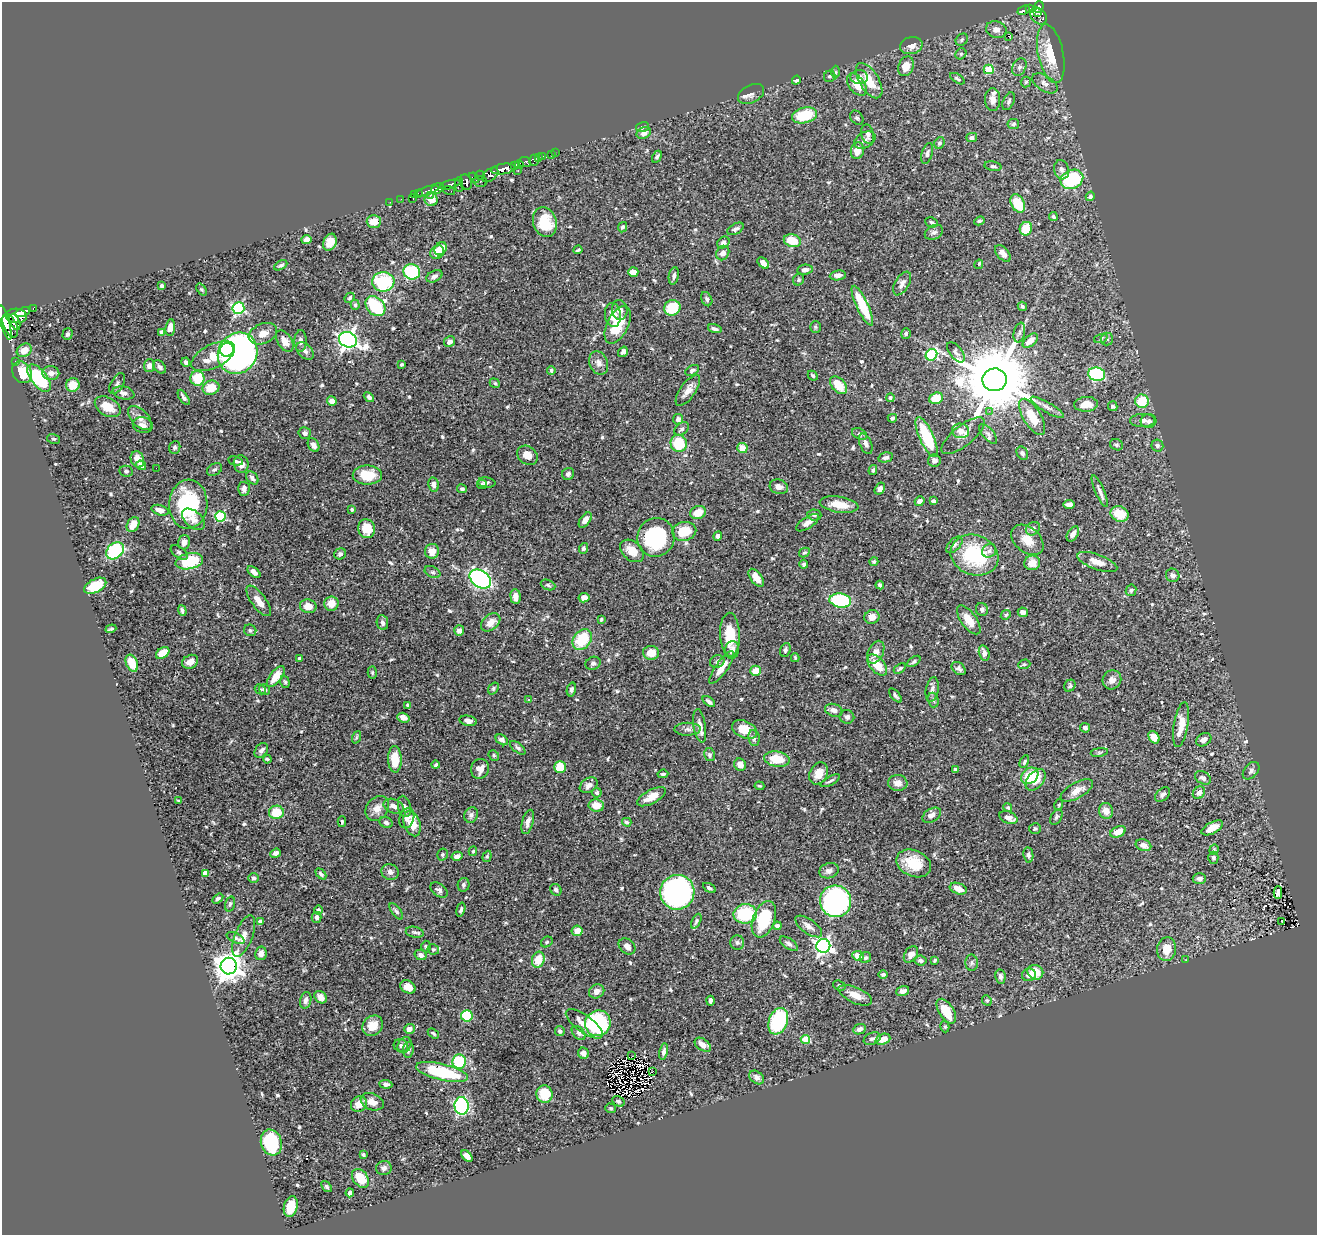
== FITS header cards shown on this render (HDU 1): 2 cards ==
NAXIS1  =                 1315
NAXIS2  =                 1233

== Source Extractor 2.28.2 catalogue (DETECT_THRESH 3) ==
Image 1315 x 1233 px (HDU 1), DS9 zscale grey, 1 PNG px = 1 image px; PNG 1319 x 1237 px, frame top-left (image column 1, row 1233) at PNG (2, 2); each listed source drawn as its Kron ellipse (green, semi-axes under 4 px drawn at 4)
Background 0.771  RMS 0.027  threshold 0.0812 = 3 sigma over >= 5 px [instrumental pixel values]
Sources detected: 616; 2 with non-positive FLUX_AUTO (blend fragments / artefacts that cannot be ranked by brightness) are neither listed nor drawn; of the other 614, the 500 brightest by FLUX_AUTO listed and drawn (114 fainter detections omitted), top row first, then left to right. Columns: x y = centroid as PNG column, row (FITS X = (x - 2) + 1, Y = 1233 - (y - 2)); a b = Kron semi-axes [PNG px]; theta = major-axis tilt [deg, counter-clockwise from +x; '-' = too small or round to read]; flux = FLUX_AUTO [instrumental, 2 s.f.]
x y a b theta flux
1039 7 6 5 - 260
1029 9 4 3 - 91
1024 10 6 3 24 64
1037 12 4 3 - 140
1039 16 9 7 -45 160
996 30 10 8 -20 13
1009 36 3 2 - 11
962 40 7 5 49 3.8
911 46 11 8 13 13
961 54 6 5 - 2.9
1051 54 30 12 -78 56
906 66 10 7 69 23
1019 67 9 6 61 6.2
989 69 5 5 - 64
836 72 6 4 -89 3.1
830 76 6 5 - 3.5
859 77 9 7 0 12
957 79 8 3 -33 3.1
796 80 4 4 - 4.2
869 81 20 9 -58 38
1026 82 5 5 - 3
1045 83 14 7 -33 11
857 85 13 7 -53 26
751 94 14 9 27 8.8
993 99 11 7 -90 13
1009 101 9 5 65 4.9
804 115 13 7 14 72
857 118 8 6 -52 3.8
1013 124 6 5 - 4.1
642 127 6 5 - 3.3
644 133 7 5 26 11
868 134 10 6 -76 6.2
972 138 5 4 - 6.3
865 140 11 7 30 8
939 143 6 5 - 3.8
857 150 8 6 78 19
555 152 2 2 - 5
927 153 10 5 72 5.8
551 154 2 2 - 5.7
538 157 3 2 - 10
542 157 4 3 - 77
657 157 6 4 62 4.1
534 160 6 4 -90 140
525 162 6 5 - 320
515 165 4 3 - 180
519 165 4 3 - 69
993 166 9 4 -10 4
503 169 12 5 8 1300
1061 170 10 7 -76 7.7
518 171 3 2 - 11
480 175 4 3 - 19
490 175 9 5 40 330
474 178 6 2 -42 58
1072 179 11 9 25 140
466 182 8 6 -69 370
480 182 7 5 -15 100
459 184 7 3 89 110
450 185 11 4 16 870
438 189 6 5 - 520
449 190 6 2 -18 18
427 191 11 3 19 90
418 193 3 2 - 20
414 195 4 2 - 6.3
430 195 3 2 - 3.6
1090 196 5 4 - 4.5
401 199 2 2 - 5.2
413 199 3 2 - 35
431 199 7 6 - 13
390 202 2 2 - 4.1
1018 203 10 6 -61 52
1053 217 4 3 - 3.2
979 221 5 4 - 3.1
374 222 7 6 - 20
545 222 15 12 -72 63
932 222 6 5 - 3.3
623 227 5 4 - 4.1
736 229 9 5 28 4.9
1026 229 7 6 - 40
934 232 10 6 26 5.1
306 240 5 4 - 12
792 241 8 6 -14 39
330 242 9 6 67 20
723 243 7 5 38 6.5
441 249 7 5 53 23
578 250 4 3 - 2.6
437 252 7 6 - 25
723 253 7 6 - 9.6
1003 253 10 5 -49 14
763 263 7 4 -41 14
979 264 5 3 - 3.1
281 265 7 4 27 3.7
805 270 7 5 8 7.5
412 272 8 7 - 150
633 272 5 4 - 13
838 275 8 5 8 9.7
434 276 8 5 26 5.6
674 276 9 5 79 5.6
798 280 6 5 - 3.3
383 282 11 10 - 120
902 283 13 7 60 9.9
162 286 4 3 - 4.2
202 290 7 4 -52 2.8
350 298 5 4 - 2.9
707 299 7 5 -66 4.5
355 305 5 4 - 2.9
375 306 11 8 -45 120
862 306 22 6 -65 69
1022 306 5 4 - 3.1
33 308 3 3 - 54
238 308 6 6 - 260
672 308 8 7 - 75
620 310 10 7 -80 9.7
23 312 8 4 22 800
613 315 12 8 -85 17
16 316 11 7 -4 1500
5 322 18 5 -74 1400
15 322 8 4 -68 640
10 325 13 6 -66 610
618 325 20 10 64 55
815 327 6 5 - 2.9
170 328 8 5 82 18
715 329 7 3 -15 5.5
161 332 4 4 - 5.1
906 333 5 4 - 3.5
1019 333 10 5 77 6
67 334 6 5 - 4.3
263 334 15 10 23 18
1101 338 7 4 18 3.1
1107 339 6 6 - 4.7
348 340 9 7 -19 960
285 341 12 7 -58 15
301 341 11 6 88 8.3
1030 341 9 5 42 18
450 342 6 5 - 8.5
24 350 8 6 30 20
227 350 7 6 - 92
305 351 10 7 -45 7.3
623 352 5 4 - 4.9
956 352 12 6 -52 5.2
238 353 21 19 56 1100
931 355 6 5 - 150
213 356 24 11 27 40
15 361 2 2 - 6.6
186 362 4 4 - 4.5
599 363 12 9 -67 11
402 364 3 3 - 2.6
149 366 6 5 - 8.1
160 367 8 5 -48 6.3
551 370 4 3 - 3
692 370 7 5 28 4.8
22 372 12 9 -53 41
51 373 8 7 - 10
1097 374 8 6 -11 170
813 376 5 4 - 3.3
39 378 16 8 -52 140
197 378 7 7 - 48
995 380 12 11 - 23000
495 383 5 4 - 2.7
117 384 11 6 59 5.3
73 385 7 6 - 28
839 385 10 6 -47 37
211 388 8 7 - 36
688 391 18 7 55 18
123 393 11 6 -12 8
184 397 9 4 -56 5.5
369 397 6 4 -43 5.3
890 398 4 4 - 3.5
936 398 7 5 18 37
332 401 4 4 - 13
1142 401 7 6 - 58
1086 404 12 7 5 20
1113 406 5 4 - 4.5
108 407 14 9 -30 32
1047 407 19 5 -31 8.7
989 411 4 4 - 3.4
1032 417 20 9 -59 40
140 418 14 8 -46 13
892 418 5 4 - 3.1
678 419 5 5 - 6.4
1143 421 12 6 0 10
1148 421 8 7 - 6.6
143 425 10 8 -14 9.8
682 429 8 5 38 4.7
961 431 8 7 - 17
305 433 6 5 - 7
859 434 8 5 -27 4.6
988 434 12 5 -48 7.3
963 436 26 10 39 18
927 437 21 7 -66 110
54 439 7 4 -15 3.3
679 443 8 8 - 67
866 444 11 6 -69 9.3
314 445 7 5 -60 8.9
1116 445 7 5 -25 3.8
1157 445 6 6 - 4.7
175 447 6 5 - 3.8
742 448 5 5 - 24
1022 453 7 5 -60 5.2
527 455 11 8 -35 18
886 457 7 5 13 5.9
137 459 8 6 -71 18
235 461 7 4 -11 2.9
934 461 6 6 - 6.3
241 464 9 7 -78 12
141 465 5 4 - 11
156 468 2 2 - 9.6
214 470 8 5 29 4.9
873 470 5 3 - 3.7
126 471 7 5 -12 3.8
568 474 6 5 - 4.6
367 475 14 9 1 49
252 478 7 5 -50 6
486 482 9 5 -7 5.8
482 484 5 4 - 3.5
433 485 7 5 -80 7.7
779 487 9 7 -17 11
244 489 7 6 - 8.6
462 489 5 4 - 4.2
880 489 6 4 57 5.5
1100 491 17 4 -67 8.2
920 501 5 4 - 11
933 501 4 4 - 5.3
188 504 24 19 87 180
1069 504 5 4 - 8.6
839 505 19 8 -9 30
352 509 4 4 - 2.6
160 510 9 5 -15 13
698 512 8 6 22 28
1119 514 9 7 -24 37
814 515 7 5 -4 3.7
220 517 5 5 - 150
193 519 13 8 -40 12
585 520 9 5 54 11
807 523 13 5 33 9.4
133 525 8 6 61 24
366 529 9 8 - 32
1033 529 7 6 - 6.9
684 531 12 9 12 40
1073 534 8 5 57 11
718 536 5 4 - 4.5
656 537 19 18 - 180
1027 540 18 12 -40 29
184 542 7 6 - 9.8
954 545 10 5 46 5.6
583 548 5 4 - 5.1
115 551 10 7 44 170
432 551 7 7 - 18
632 551 13 9 -40 25
989 551 7 6 - 6.6
804 552 6 4 30 2.8
179 553 10 5 -38 4.4
340 554 6 5 - 4.6
974 555 24 20 -20 140
189 561 14 8 12 100
874 562 4 4 - 3
1097 562 21 7 -20 20
1032 563 8 7 - 24
804 564 4 4 - 4.3
254 572 7 4 -39 8.3
433 572 8 5 -26 4
1173 575 7 6 - 6.4
756 578 10 5 -54 21
480 579 12 8 -35 480
548 585 7 5 -23 3.5
880 585 4 4 - 4.6
95 586 12 7 27 59
1131 590 6 5 - 4.8
515 596 7 5 -85 11
584 598 5 4 - 10
840 600 11 7 -8 160
259 601 18 7 -54 20
331 604 7 7 - 22
308 606 8 7 - 19
982 609 6 6 - 5.1
182 610 5 4 - 4.1
1023 612 5 4 - 7.8
1006 615 5 4 - 2.6
872 617 7 7 - 14
601 619 3 3 - 2.7
969 620 17 7 -53 23
491 622 11 7 42 17
382 623 7 5 -81 6.1
111 629 5 3 - 3.3
250 630 6 6 - 3.1
459 631 5 5 - 10
730 635 22 10 -88 45
582 640 11 8 54 71
732 650 9 7 79 8.9
785 650 7 5 68 4.2
876 652 12 7 64 16
163 653 7 5 34 31
651 653 8 7 - 25
984 653 8 5 -77 9.4
300 658 4 4 - 3.5
795 658 4 3 - 2.6
717 661 7 6 - 5.1
914 661 8 4 35 3.9
190 662 8 6 30 13
132 663 9 5 -66 33
593 663 8 6 27 5.7
1024 664 6 4 19 3
877 665 12 7 -48 37
722 667 19 6 54 20
900 668 7 4 35 3.6
959 668 8 5 -39 5.4
756 671 5 5 - 25
372 672 6 4 88 2.7
276 677 12 6 53 26
1112 680 10 9 - 11
285 682 6 4 -71 2.9
1070 686 6 5 - 3.4
493 688 6 4 53 3.1
260 689 6 4 -29 3
264 689 6 5 - 4.9
571 689 7 4 76 5.4
932 690 13 6 79 9
895 696 8 3 -49 4
528 700 3 2 - 3.4
933 700 7 5 -73 4.4
709 702 7 4 -37 6.5
408 705 4 3 - 3.2
834 710 9 6 -19 8.3
847 717 7 7 - 6.1
403 718 6 4 -18 8.8
468 721 9 5 -12 8.1
1181 725 22 7 80 31
700 726 17 6 -81 15
1085 728 5 4 - 5.2
688 729 13 6 1 7.6
745 730 13 8 -25 32
357 737 6 4 70 3
1154 737 7 5 -56 19
754 738 8 5 -80 5.8
502 740 7 4 -34 7
1204 740 8 6 32 12
518 748 9 4 -39 4.7
261 750 8 6 52 7.7
1099 752 8 4 9 3.1
494 755 6 4 -48 2.9
710 755 6 5 - 4.7
267 759 4 3 - 2.6
395 759 13 7 -89 38
777 759 13 7 -9 49
1024 762 6 4 63 3.3
436 765 4 3 - 3.1
740 765 6 5 - 12
560 767 6 6 - 48
480 769 10 9 - 13
955 769 3 3 - 2.6
1251 771 10 6 50 5.9
819 773 11 8 63 20
663 774 5 3 - 2.9
1030 776 9 7 40 44
1203 778 8 6 -29 5.8
1036 780 12 7 49 31
830 781 11 3 29 4.2
898 783 9 8 - 13
589 785 10 7 33 9.3
759 786 5 3 - 2.7
1077 790 18 8 29 17
597 793 5 4 - 4.9
1199 793 7 5 44 9.9
1163 794 8 5 42 5.6
652 797 16 7 28 25
179 801 3 3 - 2.7
596 805 8 6 -8 25
1059 805 6 4 72 2.7
394 806 10 7 -23 8.8
404 806 11 6 -77 6.2
377 808 13 10 54 17
1008 808 5 4 - 3
1106 811 8 7 - 16
276 812 7 6 - 41
471 815 8 6 66 5.6
932 815 10 6 32 11
1056 817 8 5 62 3.9
407 818 10 7 71 10
1008 818 9 6 -23 13
342 822 5 4 - 2.8
386 822 7 5 -27 4.9
528 822 12 5 75 9.7
627 822 5 3 - 4.1
412 824 13 8 -71 34
1212 828 12 5 28 26
1035 829 6 5 - 3.3
1118 832 8 5 24 21
1144 845 8 5 -19 8.4
1214 850 5 4 - 2.7
473 851 4 3 - 2.9
276 853 5 4 - 9.4
442 854 6 5 - 3.2
1028 855 8 5 -82 4.4
457 856 5 4 - 9.8
487 856 5 4 - 2.6
1213 858 6 5 - 3.9
914 863 18 13 -24 53
829 871 10 7 16 9
390 872 9 7 -25 7.8
205 873 4 4 - 21
321 874 6 4 -45 4.1
254 878 5 5 - 4
1199 879 7 5 -1 8.4
463 885 7 6 - 4.9
709 888 7 4 -30 4.6
958 889 9 5 -19 19
439 890 9 6 -35 5.6
556 890 6 5 - 4.6
677 892 17 17 - 570
1278 893 6 4 -89 2.9
218 898 6 4 32 3.7
836 901 16 15 - 440
230 904 7 4 74 3.3
318 910 4 4 - 3.3
461 910 7 4 74 3.4
396 911 9 4 -52 3.8
745 914 12 9 9 100
317 917 5 5 - 6.1
764 919 19 11 70 96
696 921 8 4 64 3.7
1282 921 3 2 - 2.7
261 922 4 4 - 9.4
777 926 4 4 - 9.7
809 926 16 7 -36 12
577 931 5 5 - 18
415 932 9 5 -13 5.1
244 936 22 9 68 19
236 938 9 5 -23 4.2
547 942 6 5 - 3.3
737 943 7 7 - 5.2
789 944 10 5 -35 5.9
426 946 6 4 -88 3.2
627 946 9 7 -44 10
823 946 7 7 - 540
433 949 5 5 - 2.8
1167 949 12 9 81 26
261 953 7 5 78 11
911 954 9 6 56 14
421 955 6 5 - 7.9
858 956 6 5 - 21
865 958 6 5 - 2.9
538 960 8 6 72 33
935 960 4 3 - 2.8
1186 960 3 2 - 2.7
920 961 6 5 - 5.6
972 963 8 6 -89 4.7
229 966 8 8 - 2300
1035 972 8 7 - 34
883 974 4 4 - 3.9
1029 975 7 6 - 6.7
1000 976 7 5 -80 7.4
839 985 6 5 - 3.8
408 987 8 6 -31 14
597 991 8 7 - 13
903 991 6 4 19 8.3
855 995 18 8 -24 22
321 997 7 5 -47 15
306 1000 8 5 73 7
987 1000 5 4 - 2.6
710 1001 5 4 - 6.4
946 1011 14 7 -57 44
467 1016 6 5 - 65
778 1021 14 9 69 130
598 1023 13 12 - 170
584 1024 22 8 -36 25
373 1026 11 9 39 22
945 1027 6 4 -75 2.6
409 1029 5 5 - 11
859 1029 6 5 - 8.4
560 1031 5 4 - 4
433 1033 6 4 -35 3
579 1033 8 5 -44 6.1
805 1039 4 4 - 57
872 1039 9 6 22 4.6
883 1039 7 5 20 16
405 1045 8 6 62 5.6
703 1045 9 5 -36 16
401 1046 7 6 - 4.1
408 1050 8 5 82 6
664 1052 8 4 79 5.9
583 1053 6 5 - 8.9
632 1056 3 2 - 3.9
459 1061 7 6 - 92
653 1071 3 2 - 3.5
442 1072 27 8 -14 120
757 1077 8 6 -38 8.1
386 1084 6 4 -5 5.8
544 1094 9 8 - 50
618 1101 6 5 - 2.8
372 1102 12 8 -22 15
359 1104 8 7 - 18
462 1106 9 7 -85 300
611 1108 5 4 - 2.7
271 1142 13 10 -73 120
363 1155 4 3 - 2.9
467 1156 7 4 -46 12
384 1168 8 7 - 7.4
360 1178 10 7 -53 39
327 1187 6 4 -50 3.2
350 1193 4 4 - 7.9
291 1207 10 6 75 35
At the frame edge (FLAGS 8, measured only in part): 1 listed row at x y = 5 322
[114 fainter detections neither listed nor drawn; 2 non-positive-flux detections neither listed nor drawn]